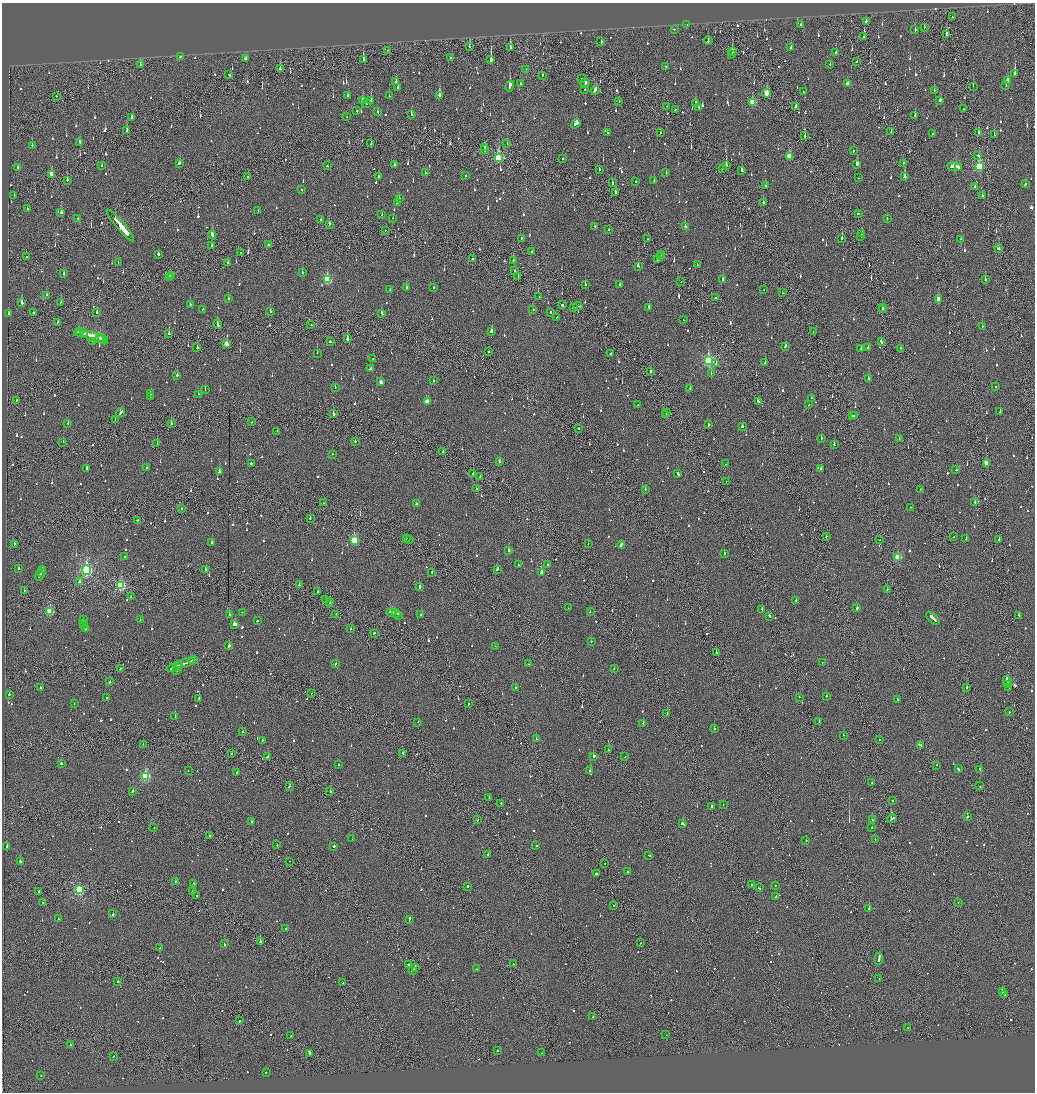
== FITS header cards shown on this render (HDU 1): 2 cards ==
NAXIS1  =                 2065
NAXIS2  =                 2180

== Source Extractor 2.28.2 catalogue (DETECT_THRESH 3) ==
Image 2065 x 2180 px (HDU 1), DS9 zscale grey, zoomed out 1/2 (1 PNG px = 2 x 2 image px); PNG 1037 x 1094 px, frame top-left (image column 1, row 2179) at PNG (2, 3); each listed source drawn as its Kron ellipse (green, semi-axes under 4 px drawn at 4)
Background -0.111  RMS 0.065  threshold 0.196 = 3 sigma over >= 5 px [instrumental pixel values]
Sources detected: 1336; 80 cannot appear on this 1/2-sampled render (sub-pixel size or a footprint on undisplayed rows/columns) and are neither listed nor drawn; of the other 1256, the 500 brightest by FLUX_AUTO listed and drawn (756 fainter detections omitted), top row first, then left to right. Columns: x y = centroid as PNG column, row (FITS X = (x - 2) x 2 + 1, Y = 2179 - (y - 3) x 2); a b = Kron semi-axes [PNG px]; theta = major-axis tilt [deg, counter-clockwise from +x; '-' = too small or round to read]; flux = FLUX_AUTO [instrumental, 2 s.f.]
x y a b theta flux
952 17 2 2 - 55
866 21 2 2 - 120
687 25 2 1 - 52
800 25 2 2 - 58
924 27 2 2 - 60
674 29 2 2 - 130
915 30 3 2 - 82
946 34 3 2 - 400
864 37 2 1 - 110
708 41 4 2 - 150
601 42 3 2 - 64
469 47 2 1 - 120
510 47 3 2 - 320
791 48 2 2 - 160
388 50 2 1 - 91
733 52 2 2 - 86
836 52 2 2 - 79
732 54 2 2 - 210
181 56 3 2 - 95
450 58 2 2 - 230
246 59 3 3 - 98
363 60 3 2 - 210
491 60 3 2 - 2200
857 62 2 2 - 55
140 64 2 2 - 82
830 64 2 2 - 68
666 66 2 1 - 63
280 69 3 2 - 84
526 69 2 1 - 50
1015 74 2 2 - 2800
229 75 2 2 - 60
542 75 2 2 - 70
582 78 2 2 - 48
1007 80 4 2 - 170
396 81 2 2 - 84
585 83 4 2 - 130
848 83 3 2 - 83
520 84 2 2 - 55
510 86 6 2 79 960
973 86 2 1 - 110
1006 86 2 2 - 81
398 88 2 2 - 97
585 89 2 2 - 71
595 90 4 2 - 230
934 90 2 1 - 110
803 92 2 1 - 72
767 93 4 3 - 300
56 96 2 2 - 71
348 96 2 2 - 68
389 96 2 2 - 53
439 96 4 2 - 430
362 100 3 2 - 99
371 100 2 2 - 230
940 100 3 2 - 88
619 101 3 1 - 70
695 103 3 2 - 140
752 103 4 3 - 380
366 104 2 2 - 130
667 106 2 1 - 49
795 107 3 2 - 110
699 108 2 2 - 130
964 109 2 2 - 59
675 110 2 2 - 120
357 111 2 2 - 59
378 112 2 2 - 56
411 114 3 2 - 120
915 115 2 2 - 290
347 116 2 1 - 48
132 118 3 2 - 99
576 124 5 2 - 190
127 131 2 2 - 170
891 132 2 1 - 71
608 133 2 2 - 84
661 133 2 2 - 60
932 133 2 2 - 58
978 133 2 2 - 51
994 135 2 1 - 120
805 136 3 1 - 84
79 142 3 2 - 150
371 143 2 1 - 90
507 144 2 2 - 66
32 145 2 2 - 77
484 147 2 1 - 120
485 149 4 2 - 170
853 151 3 2 - 72
978 155 2 2 - 51
789 156 3 3 - 340
499 158 4 3 - 1100
563 158 2 2 - 71
179 163 3 2 - 86
903 163 2 1 - 57
857 164 3 2 - 210
394 165 3 2 - 73
726 165 3 2 - 440
101 166 2 2 - 50
327 166 2 2 - 68
979 166 4 3 - 1200
954 167 7 2 -10 300
18 168 2 2 - 350
958 168 4 3 - 140
599 169 2 2 - 50
723 169 2 1 - 110
742 171 2 2 - 360
425 173 2 2 - 78
666 173 2 2 - 67
51 174 3 2 - 180
465 176 2 2 - 140
248 177 2 2 - 73
379 177 2 2 - 72
904 177 3 2 - 270
859 178 2 2 - 81
67 180 2 2 - 310
654 181 2 2 - 91
636 182 2 2 - 59
612 183 3 2 - 77
1025 184 2 2 - 87
765 186 2 2 - 51
974 187 3 2 - 50
301 189 2 2 - 160
615 192 2 2 - 92
14 195 2 1 - 57
982 196 2 1 - 230
399 199 2 2 - 79
397 202 2 2 - 54
763 203 2 2 - 94
27 209 2 1 - 120
258 210 2 2 - 71
61 213 3 2 - 110
858 213 3 1 - 89
382 215 3 1 - 71
78 218 2 2 - 71
393 218 2 1 - 79
887 219 2 2 - 62
321 220 2 1 - 130
329 224 2 2 - 97
120 225 21 2 -50 35000
595 226 2 2 - 100
685 227 2 2 - 100
609 229 2 2 - 140
385 230 2 1 - 72
862 234 2 2 - 120
212 235 4 2 - 340
861 236 2 1 - 130
521 238 2 2 - 93
647 239 2 1 - 55
842 239 2 2 - 240
961 239 2 2 - 54
268 245 2 2 - 590
212 246 2 2 - 58
999 249 3 2 - 140
532 251 2 2 - 200
241 252 2 2 - 68
158 254 2 2 - 320
662 254 3 1 - 280
660 256 2 1 - 170
26 257 2 1 - 67
473 259 2 2 - 70
513 260 3 2 - 71
658 260 2 1 - 67
118 263 2 1 - 59
228 263 2 2 - 67
697 265 2 1 - 53
638 266 3 2 - 140
515 271 2 1 - 94
302 273 2 2 - 130
64 274 2 2 - 130
172 275 3 2 - 120
518 276 2 1 - 160
169 278 3 2 - 110
327 280 4 3 - 750
723 280 2 2 - 240
985 280 2 2 - 270
681 282 2 1 - 85
585 285 2 1 - 160
620 285 2 2 - 49
434 287 2 2 - 55
407 288 3 2 - 98
390 290 2 2 - 53
764 290 2 1 - 63
782 293 2 1 - 60
46 295 2 2 - 120
539 297 2 1 - 170
715 298 2 2 - 140
228 299 2 2 - 74
939 299 3 3 - 190
61 302 2 2 - 130
22 303 3 2 - 560
190 304 2 2 - 70
562 305 2 2 - 370
578 306 4 2 - 170
574 307 4 1 - 110
649 307 2 2 - 150
883 308 3 2 - 87
202 309 2 2 - 51
533 310 2 2 - 110
882 310 2 1 - 52
33 312 2 2 - 73
97 312 2 2 - 190
270 312 2 2 - 50
551 312 2 2 - 66
9 313 3 2 - 81
382 314 3 2 - 93
556 317 2 1 - 52
683 320 2 1 - 53
57 322 2 1 - 93
217 324 5 2 - 190
311 325 2 1 - 170
982 326 2 2 - 66
79 332 4 3 - 200
492 332 3 2 - 140
813 332 2 1 - 56
82 333 6 2 -17 200
169 333 2 2 - 740
93 336 13 2 -19 540
99 339 3 2 - 220
103 339 5 3 - 310
347 339 3 2 - 390
93 341 2 2 - 150
330 342 3 2 - 81
881 342 4 2 - 400
226 344 3 3 - 74
785 346 2 2 - 75
197 348 2 2 - 99
861 348 2 2 - 110
868 348 3 2 - 79
901 348 2 1 - 65
488 352 2 2 - 64
317 353 2 2 - 100
610 353 2 2 - 100
373 359 2 2 - 66
709 361 4 4 - 1700
716 363 2 2 - 68
765 363 2 2 - 69
370 369 4 2 - 180
650 371 3 2 - 200
711 373 2 2 - 66
177 375 2 2 - 120
868 379 2 2 - 130
433 381 2 2 - 75
381 382 3 2 - 88
335 387 2 2 - 52
996 387 2 2 - 77
690 388 2 2 - 55
205 390 2 1 - 53
150 394 2 2 - 190
198 394 2 1 - 94
150 396 2 1 - 50
811 398 2 1 - 100
17 400 2 1 - 65
758 401 3 2 - 78
427 402 4 2 - 160
638 405 3 1 - 79
809 405 3 2 - 54
121 412 5 2 - 310
1000 412 2 2 - 120
666 413 2 1 - 280
333 414 2 2 - 220
666 415 2 1 - 82
852 416 2 1 - 450
854 416 3 2 - 240
115 419 2 2 - 220
251 422 2 1 - 64
68 423 2 2 - 75
171 424 2 2 - 78
709 425 2 2 - 190
742 426 2 2 - 180
579 429 2 2 - 51
277 431 2 2 - 59
821 438 2 2 - 110
899 439 2 2 - 53
355 441 2 2 - 61
63 442 2 2 - 52
157 444 2 2 - 78
834 445 2 2 - 110
443 451 2 1 - 81
332 454 2 2 - 62
500 462 2 2 - 82
251 463 2 2 - 380
986 463 3 2 - 210
726 464 2 2 - 330
146 467 2 2 - 50
86 468 2 2 - 120
821 469 2 2 - 99
956 470 2 2 - 200
219 472 2 2 - 160
473 473 2 2 - 73
678 474 3 2 - 65
480 476 3 1 - 100
726 481 2 1 - 54
476 489 2 2 - 68
645 489 2 1 - 110
920 489 2 1 - 67
975 502 2 2 - 80
324 503 2 1 - 100
416 504 2 2 - 110
910 507 2 1 - 130
181 508 2 2 - 100
310 518 2 2 - 94
137 520 2 2 - 72
826 536 2 2 - 60
954 536 2 2 - 92
406 538 2 1 - 61
409 539 2 2 - 140
966 539 3 2 - 170
354 540 4 3 - 560
880 540 2 1 - 110
999 540 2 2 - 110
212 542 3 2 - 73
588 543 2 1 - 56
14 544 2 2 - 66
621 545 4 2 - 100
509 551 2 2 - 230
724 554 2 2 - 80
125 557 2 2 - 70
898 557 3 3 - 560
518 565 2 2 - 60
547 565 3 2 - 49
19 568 2 2 - 110
205 569 2 2 - 59
497 569 3 2 - 110
42 570 4 2 - 150
87 570 5 4 - 2900
41 572 2 1 - 86
432 572 2 2 - 110
541 573 3 2 - 320
40 575 5 2 - 220
79 581 3 2 - 110
121 585 4 3 - 1200
299 585 2 2 - 56
419 586 3 2 - 140
887 589 2 2 - 58
24 590 2 2 - 55
318 591 2 1 - 370
131 597 2 2 - 66
325 599 2 2 - 71
796 600 2 2 - 88
330 602 2 1 - 70
330 604 2 2 - 240
568 608 2 1 - 61
857 608 3 2 - 72
762 609 2 2 - 120
50 612 3 3 - 590
242 612 2 2 - 130
391 612 5 2 - 260
590 612 2 2 - 65
396 613 4 2 - 230
336 614 2 1 - 64
229 615 2 2 - 120
399 615 2 1 - 67
421 615 2 2 - 48
1018 615 2 2 - 110
769 616 3 2 - 100
933 618 8 2 -45 380
83 619 2 2 - 250
140 620 2 2 - 58
257 621 2 2 - 66
84 623 3 2 - 140
235 624 4 2 - 270
84 626 2 2 - 92
85 629 2 2 - 49
351 629 2 2 - 66
374 633 2 2 - 58
591 641 2 2 - 65
229 646 2 2 - 350
495 646 2 2 - 49
716 652 2 2 - 270
193 660 5 2 - 280
822 662 2 2 - 51
185 663 10 2 20 420
336 664 3 2 - 83
529 664 2 2 - 69
179 665 3 1 - 130
174 667 8 2 19 380
614 668 2 2 - 49
120 669 2 1 - 57
177 670 3 2 - 71
110 682 2 2 - 54
1007 682 6 2 -77 430
1008 685 2 1 - 180
515 687 2 2 - 140
967 687 2 2 - 220
1009 687 3 1 - 130
40 688 2 2 - 150
312 693 2 1 - 64
9 694 2 2 - 85
826 696 2 2 - 330
106 697 2 2 - 50
799 697 2 1 - 50
199 698 2 1 - 140
897 700 2 2 - 150
74 703 2 2 - 52
468 704 2 2 - 54
1009 712 2 2 - 68
667 713 2 1 - 59
175 717 2 2 - 240
819 721 2 2 - 53
418 722 2 1 - 73
643 723 2 2 - 150
714 728 2 2 - 230
242 732 2 2 - 69
843 735 2 2 - 270
536 739 2 2 - 66
879 739 2 2 - 81
263 740 2 2 - 66
143 744 2 1 - 50
920 745 4 2 - 130
608 750 2 1 - 63
403 753 2 2 - 140
232 754 2 1 - 53
268 756 3 2 - 350
593 757 3 2 - 320
625 757 2 1 - 70
61 763 2 2 - 200
339 765 2 2 - 77
937 765 2 1 - 56
958 769 3 2 - 360
980 770 3 1 - 160
188 771 2 2 - 63
590 771 2 2 - 200
237 772 2 2 - 81
145 776 3 3 - 1200
872 783 2 1 - 80
290 786 3 2 - 88
980 786 2 1 - 49
133 791 3 2 - 83
330 791 2 2 - 69
489 797 2 2 - 51
893 801 2 2 - 59
501 803 2 2 - 130
723 805 2 1 - 50
711 806 2 2 - 340
967 817 2 2 - 690
892 819 5 2 - 170
478 820 2 1 - 55
872 820 2 2 - 170
252 822 2 2 - 140
683 824 4 2 - 530
872 827 2 2 - 85
154 828 2 1 - 51
209 835 2 1 - 160
352 839 2 1 - 59
875 839 2 2 - 55
806 841 2 2 - 180
277 845 2 2 - 64
334 846 2 2 - 190
536 846 2 2 - 68
7 847 2 2 - 200
488 855 2 2 - 130
649 855 3 1 - 98
20 861 2 2 - 260
289 861 2 1 - 65
605 863 2 2 - 51
628 872 2 2 - 310
596 873 2 2 - 1200
176 881 2 2 - 92
194 883 2 2 - 62
751 884 2 1 - 80
775 885 2 2 - 53
468 886 2 2 - 200
759 888 3 2 - 73
79 890 3 3 - 1700
39 891 3 2 - 85
192 892 2 2 - 49
196 896 2 1 - 200
776 897 2 2 - 220
958 902 2 1 - 92
43 903 3 2 - 92
614 905 2 1 - 63
869 909 2 2 - 5900
113 913 3 2 - 160
58 919 2 2 - 52
409 919 3 2 - 150
286 928 2 2 - 59
260 941 2 1 - 1000
640 943 2 1 - 58
224 944 2 2 - 73
160 948 2 1 - 97
879 959 6 2 84 440
513 964 2 1 - 73
409 965 2 2 - 100
416 968 3 1 - 120
476 969 2 2 - 63
413 970 3 2 - 240
879 978 2 1 - 55
118 982 2 2 - 200
342 983 2 1 - 180
1003 991 3 2 - 350
1005 995 2 2 - 7200
593 1017 2 1 - 110
239 1021 2 2 - 160
908 1027 2 1 - 55
666 1035 2 1 - 61
291 1036 2 2 - 82
70 1045 2 2 - 76
497 1051 2 2 - 64
310 1053 4 2 - 230
542 1053 2 2 - 69
113 1056 2 2 - 53
266 1072 2 2 - 80
41 1075 2 2 - 55
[756 fainter detections neither listed nor drawn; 80 sub-pixel or undisplayed-footprint detections neither listed nor drawn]